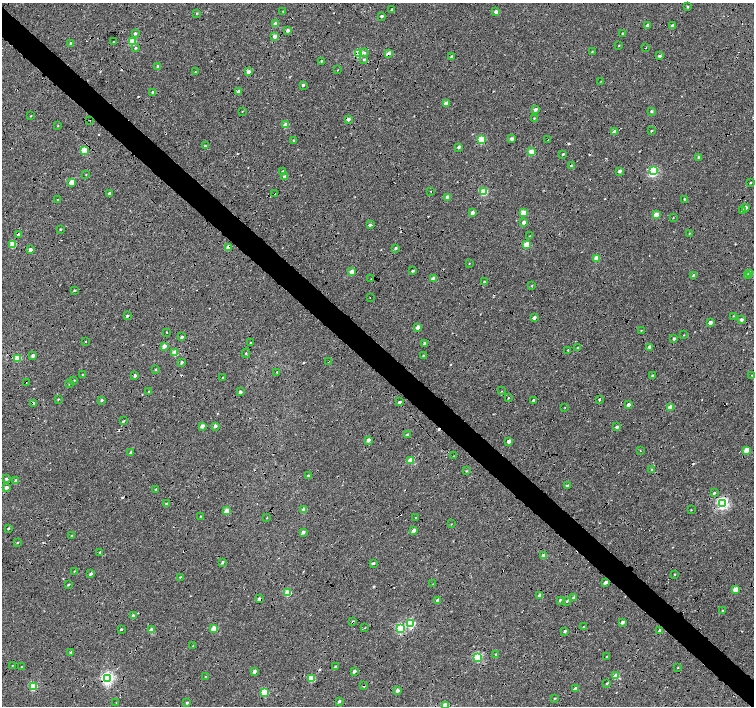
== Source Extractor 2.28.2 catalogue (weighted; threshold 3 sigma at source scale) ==
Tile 11 of 4 x 4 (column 3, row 3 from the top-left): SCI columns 3016-4518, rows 1638-3045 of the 6025 x 6022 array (HDU 1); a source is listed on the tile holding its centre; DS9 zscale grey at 2 x 2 block average (1 PNG px = mean of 2 x 2 image px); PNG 756 x 708 px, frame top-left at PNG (2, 3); each listed source drawn as its Kron ellipse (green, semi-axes under 4 px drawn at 4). Shown black and unused: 9% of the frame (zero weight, under 4 of 8 exposures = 5% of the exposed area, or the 3 px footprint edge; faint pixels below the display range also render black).
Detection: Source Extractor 2.28.2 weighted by HDU 2 'WHT'; one run over the whole footprint, this tile lists its part. Background 8.86e-04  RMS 0.0025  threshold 0.0102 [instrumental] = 3 sigma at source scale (4.09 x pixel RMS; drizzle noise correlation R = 1.36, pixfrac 0.8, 0.0396/0.0396 arcsec/px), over >= 5 px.
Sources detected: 274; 1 inside a brighter object's white glare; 30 cosmic-ray / hot-pixel residue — neither listed nor drawn; the other 243 listed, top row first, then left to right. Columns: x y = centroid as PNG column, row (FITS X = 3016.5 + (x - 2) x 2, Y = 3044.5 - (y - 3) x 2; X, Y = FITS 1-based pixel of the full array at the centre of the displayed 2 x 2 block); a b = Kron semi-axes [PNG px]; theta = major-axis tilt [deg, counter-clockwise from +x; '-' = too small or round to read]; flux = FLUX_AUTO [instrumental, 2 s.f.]
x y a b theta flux
688 7 3 2 - 0.48
392 9 2 2 - 0.78
283 11 2 2 - 0.25
496 12 2 2 - 4
197 13 3 2 - 0.41
382 16 2 2 - 0.97
276 24 2 2 - 4.5
647 25 2 2 - 1.9
672 26 2 2 - 3
288 30 2 2 - 1.8
135 33 3 2 - 1.1
623 33 2 2 - 0.98
275 36 2 2 - 3.4
114 42 2 2 - 0.56
132 42 3 3 - 17
71 43 2 2 - 1.3
619 46 2 2 - 0.34
135 48 3 2 - 0.59
645 48 2 2 - 0.3
592 52 3 2 - 0.39
364 53 4 3 - 0.92
359 54 3 3 - 24
388 54 3 2 - 4.7
659 56 3 3 - 1
451 57 3 2 - 0.92
364 60 3 3 - 0.67
321 61 3 2 - 0.52
158 66 2 2 - 0.65
338 70 2 2 - 0.23
195 72 3 2 - 0.29
248 72 2 2 - 3.1
601 81 3 2 - 0.23
303 85 2 2 - 1.3
239 91 2 2 - 2.6
153 92 2 2 - 1.7
446 103 3 2 - 4.6
535 109 3 2 - 2.3
242 111 3 2 - 0.25
651 111 3 2 - 0.78
31 116 3 2 - 0.25
534 118 2 2 - 0.48
348 119 2 2 - 2.5
90 120 2 2 - 0.18
286 125 3 2 - 7.7
58 126 2 2 - 0.33
651 131 2 2 - 0.51
614 132 3 2 - 3.7
481 139 3 3 - 21
512 139 2 2 - 2.2
548 139 2 2 - 0.29
294 141 2 2 - 1.1
205 146 3 2 - 0.63
459 147 3 2 - 1.5
84 150 3 3 - 14
531 151 3 3 - 12
563 154 2 2 - 0.66
698 157 2 2 - 0.76
571 166 3 2 - 0.94
654 170 3 3 - 26
282 171 3 2 - 0.42
620 171 2 2 - 2
86 175 3 2 - 0.23
285 177 2 2 - 3.5
72 182 3 2 - 9.9
750 183 2 2 - 0.41
431 191 2 2 - 0.39
484 192 3 3 - 17
109 193 2 2 - 1.3
275 193 2 2 - 0.21
447 197 2 2 - 4.8
684 199 3 2 - 0.6
58 200 2 2 - 0.58
745 207 2 2 - 2.9
743 210 3 2 - 1.8
472 213 2 2 - 2.8
523 213 3 2 - 12
656 215 3 2 - 7.9
673 218 2 2 - 0.23
524 222 2 2 - 2.6
370 225 3 3 - 0.94
60 229 3 2 - 0.44
689 233 3 2 - 0.26
18 235 3 3 - 1.6
530 236 2 2 - 0.32
12 245 4 3 - 11
526 245 3 3 - 13
228 247 3 2 - 5
396 248 3 3 - 0.68
30 250 2 2 - 3
597 258 3 2 - 10
469 263 2 2 - 0.25
413 271 2 2 - 0.73
352 272 3 2 - 6.5
750 273 3 2 - 5.9
694 275 2 2 - 2.9
747 275 3 3 - 1.1
371 279 2 2 - 0.19
433 279 3 2 - 5.5
484 282 2 2 - 0.55
532 285 3 2 - 0.26
74 290 2 2 - 0.59
370 297 2 2 - 0.21
127 316 3 3 - 0.85
733 316 3 2 - 0.27
534 318 2 2 - 1.7
741 320 3 2 - 1.8
710 322 2 2 - 3.2
418 327 2 2 - 3.6
641 331 2 2 - 0.61
167 332 2 2 - 0.61
684 335 2 2 - 0.25
182 337 3 2 - 1.3
674 339 3 2 - 1.1
85 341 2 2 - 0.22
250 343 2 2 - 0.23
425 343 3 2 - 1.4
164 346 3 2 - 3.9
650 347 3 2 - 2.6
578 348 3 2 - 0.76
568 350 2 2 - 0.48
175 353 3 3 - 11
246 353 5 2 - 0.46
423 355 3 2 - 0.37
33 356 3 2 - 1.7
18 358 3 3 - 10
328 361 2 2 - 0.23
182 362 3 2 - 0.91
155 369 3 2 - 0.36
277 372 3 2 - 0.37
83 375 3 2 - 0.68
752 375 2 2 - 0.23
135 376 2 2 - 1.7
652 376 3 2 - 0.52
222 378 2 2 - 0.27
74 381 2 2 - 0.32
26 383 2 2 - 0.19
69 384 3 2 - 0.37
149 391 3 2 - 0.51
502 391 2 2 - 0.19
240 392 3 2 - 1.7
508 398 2 2 - 0.4
58 399 3 2 - 0.4
599 399 2 2 - 1.9
101 400 3 2 - 0.68
533 400 2 2 - 1.1
399 402 3 2 - 0.91
34 403 3 3 - 1.3
628 405 2 2 - 2.7
565 407 2 2 - 0.24
670 407 3 2 - 7
123 421 3 2 - 0.52
202 426 3 2 - 3.2
215 426 3 3 - 1.4
617 427 2 2 - 1.4
407 435 3 2 - 0.78
368 440 2 2 - 3
509 441 3 3 - 3
747 450 3 3 - 9.8
640 451 2 2 - 0.29
131 453 2 2 - 1.6
454 456 2 2 - 0.42
410 460 3 2 - 10
652 470 3 2 - 0.45
466 471 3 2 - 0.35
308 476 3 2 - 0.93
6 479 3 3 - 1
16 481 3 2 - 2.7
567 486 3 2 - 0.75
6 487 3 2 - 2.2
156 489 2 2 - 0.43
714 493 3 2 - 0.65
722 503 4 3 - 84
166 504 3 2 - 0.84
304 509 3 2 - 4.9
691 510 3 2 - 0.24
226 511 3 2 - 7.4
200 516 2 2 - 0.3
416 517 2 2 - 0.41
267 518 2 2 - 0.23
451 524 2 2 - 0.24
8 528 2 2 - 0.64
414 530 3 2 - 2.7
303 532 3 2 - 2.1
72 536 2 2 - 0.77
17 543 2 2 - 0.31
100 552 3 2 - 0.46
544 556 3 2 - 5.4
222 562 3 2 - 0.98
373 563 4 2 - 0.82
74 571 2 2 - 0.37
91 574 3 2 - 1.3
675 574 2 2 - 0.36
180 577 3 2 - 0.37
606 582 3 2 - 2.2
68 584 2 2 - 0.61
433 584 2 2 - 0.21
736 589 3 2 - 9.8
288 593 3 3 - 17
540 595 2 2 - 3.3
573 598 3 2 - 0.77
259 599 3 2 - 1.7
560 600 3 2 - 0.67
438 601 3 2 - 3
567 601 3 2 - 0.51
723 610 3 2 - 0.52
133 616 2 2 - 2
353 622 3 3 - 0.56
622 622 3 2 - 2.1
411 624 3 3 - 34
584 627 2 2 - 1
365 628 2 2 - 0.4
121 629 2 2 - 0.65
214 629 3 2 - 8.7
400 629 3 3 - 43
151 630 3 2 - 4.4
659 630 3 2 - 0.84
565 631 3 2 - 0.86
193 646 2 2 - 0.32
71 653 3 2 - 1.1
496 654 3 2 - 0.55
607 656 2 2 - 0.44
477 657 3 3 - 36
13 665 2 2 - 0.27
22 667 3 2 - 0.62
335 667 3 2 - 0.75
678 667 3 2 - 0.29
254 671 2 2 - 4
354 671 2 2 - 1.9
616 676 3 2 - 7.5
206 677 3 2 - 0.59
107 678 4 4 - 110
311 678 3 3 - 17
607 683 3 2 - 0.49
33 686 3 3 - 23
364 686 2 2 - 0.75
575 688 3 2 - 1.3
397 690 3 2 - 2.6
264 692 3 3 - 14
555 698 2 2 - 0.41
339 701 3 2 - 0.99
116 702 2 2 - 0.23
187 703 3 2 - 0.76
445 705 3 2 - 7.9
Overlapping masked pixels (flux is a lower limit): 26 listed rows (the first 20) at x y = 647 25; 645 48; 359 54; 388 54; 348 119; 548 139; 571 166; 654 170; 275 193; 18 235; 12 245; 228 247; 127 316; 18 358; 26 383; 34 403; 747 450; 544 556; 259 599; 438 601
Isophote crosses this tile's border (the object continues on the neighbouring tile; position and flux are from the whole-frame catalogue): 1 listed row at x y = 445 705